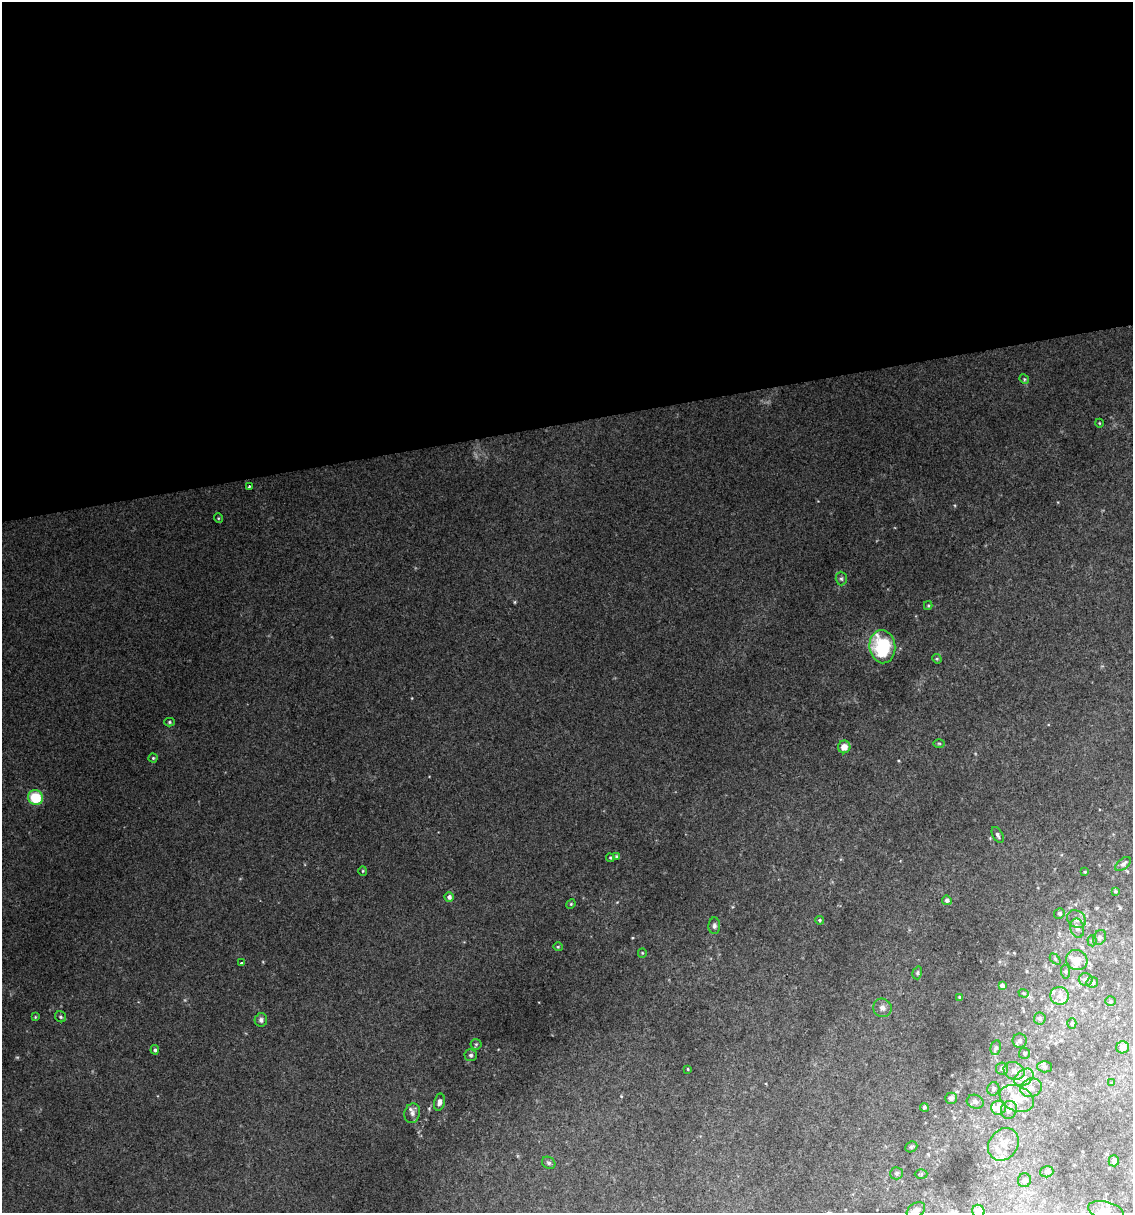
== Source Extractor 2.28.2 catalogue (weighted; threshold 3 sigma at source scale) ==
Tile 2 of 4 x 4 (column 2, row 1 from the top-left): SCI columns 1155-2285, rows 3635-4845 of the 4616 x 4845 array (HDU 1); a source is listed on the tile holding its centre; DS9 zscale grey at full resolution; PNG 1135 x 1215 px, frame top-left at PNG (2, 2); each listed source drawn as its Kron ellipse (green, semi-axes under 4 px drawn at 4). Shown black and unused: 35% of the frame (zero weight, under 2 of 3 exposures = <1% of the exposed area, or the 3 px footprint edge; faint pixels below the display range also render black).
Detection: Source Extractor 2.28.2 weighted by HDU 2 'WHT'; one run over the whole footprint, this tile lists its part. Background 0.0617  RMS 0.0076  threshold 0.0344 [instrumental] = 3 sigma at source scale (4.5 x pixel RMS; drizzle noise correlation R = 1.50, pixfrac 1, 0.0396/0.0396 arcsec/px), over >= 5 px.
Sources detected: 93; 1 too faint to see at this stretch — neither listed nor drawn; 8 inside a brighter listed object's ellipse — not listed separately; the other 84 listed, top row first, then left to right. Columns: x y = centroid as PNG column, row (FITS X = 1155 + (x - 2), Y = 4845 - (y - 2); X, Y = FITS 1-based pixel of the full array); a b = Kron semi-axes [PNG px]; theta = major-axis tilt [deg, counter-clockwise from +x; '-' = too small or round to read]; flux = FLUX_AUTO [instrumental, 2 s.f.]
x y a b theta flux
1024 379 5 4 - 0.92
1099 423 4 3 - 0.6
249 487 3 3 - 0.72
218 518 5 3 - 0.65
841 579 7 5 -89 1.6
928 605 4 4 - 0.88
882 647 16 13 -82 56
937 659 5 4 - 0.88
169 722 5 4 - 1
939 743 6 4 -1 0.88
844 747 6 6 - 6.7
153 758 4 4 - 0.93
35 798 8 7 - 27
998 835 8 5 -61 2.2
617 857 4 4 - 1.9
610 858 4 3 - 0.92
1123 864 9 5 40 2.1
363 871 5 4 - 0.84
1085 872 3 3 - 0.79
1115 891 4 3 - 1.2
449 897 4 4 - 2.9
947 900 5 4 - 2.1
571 904 5 4 - 0.97
1059 913 5 5 - 1.8
1076 919 10 8 -36 4.5
820 920 4 4 - 1.1
714 926 8 6 88 2.2
1077 928 10 6 -78 3.5
1099 938 8 6 59 2.3
1092 941 6 4 -86 1.3
558 947 5 4 - 0.88
642 953 5 4 - 0.78
1055 959 6 4 -46 1.1
1077 960 11 10 - 11
241 963 3 3 - 2.4
1066 972 7 4 -83 1.3
917 973 6 4 74 1.2
1086 979 7 6 - 2.7
1092 982 6 5 - 2.4
1002 986 4 4 - 3
1024 993 5 4 - 1.1
1059 996 9 9 - 5.3
960 997 3 3 - 0.97
1110 1001 5 4 - 1
882 1008 9 9 - 3.9
35 1017 4 4 - 0.7
61 1017 6 5 - 1.4
1040 1018 6 6 - 1.7
261 1020 6 6 - 2.5
1072 1023 5 4 - 1.1
1020 1041 7 7 - 2.1
476 1044 5 5 - 1.2
1122 1047 6 6 - 5
996 1048 7 5 78 1.6
155 1050 5 4 - 1.4
1024 1053 6 5 - 1.3
471 1055 6 6 - 1.9
1044 1067 7 5 -2 1.5
1002 1068 6 6 - 2.3
688 1069 3 2 - 0.52
1014 1071 11 8 -27 4.6
1024 1077 11 7 37 4.8
1112 1083 4 4 - 0.72
1031 1088 11 9 21 5
993 1089 7 6 - 1.8
951 1098 6 5 - 2.2
1017 1099 18 12 -22 15
439 1102 8 5 77 3
975 1102 8 6 -18 2.2
924 1107 4 4 - 1.4
998 1108 7 7 - 7.5
1009 1110 9 7 67 4.4
412 1113 10 7 73 3.4
1003 1144 17 14 54 11
911 1147 6 5 - 1.4
1114 1161 5 5 - 2.1
549 1163 7 5 -31 1.7
1047 1172 6 5 - 2.3
896 1173 6 6 - 1.7
921 1174 6 4 0 1.1
1024 1180 7 6 - 2.8
916 1210 10 7 34 4.6
978 1211 6 6 - 15
1106 1211 18 9 -14 5.6
Isophote crosses this tile's border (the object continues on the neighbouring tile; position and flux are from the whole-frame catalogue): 3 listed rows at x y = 916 1210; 978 1211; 1106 1211
Unlisted compact peaks at least as high as the median listed source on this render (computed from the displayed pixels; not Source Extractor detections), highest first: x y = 515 602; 632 938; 412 698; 954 505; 621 1096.